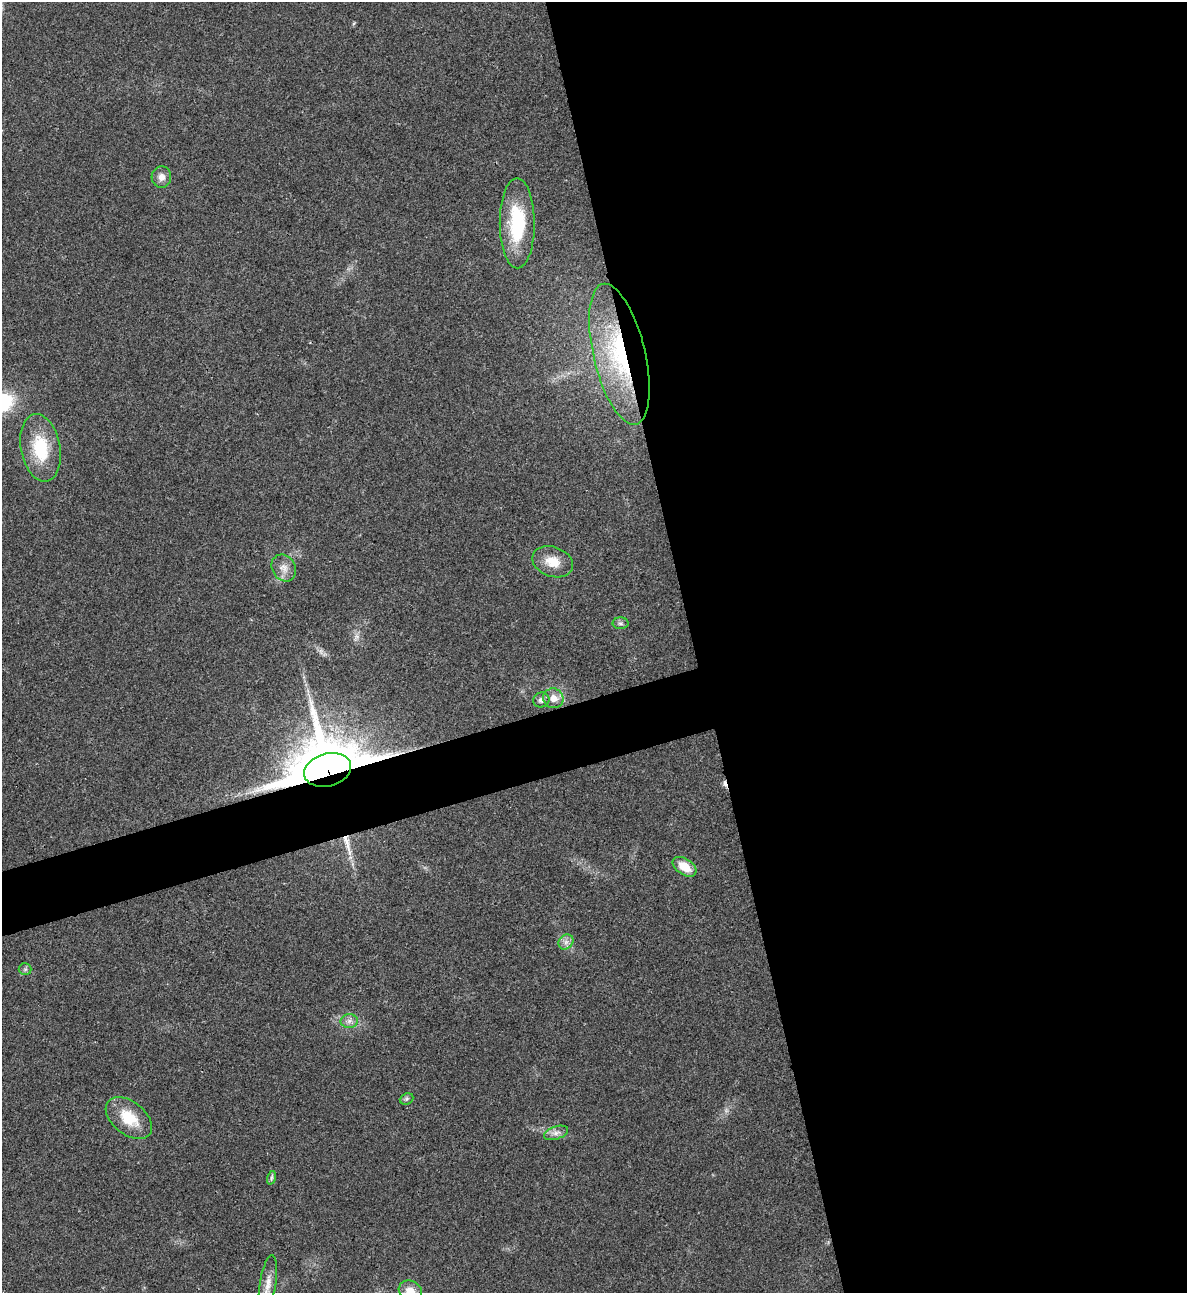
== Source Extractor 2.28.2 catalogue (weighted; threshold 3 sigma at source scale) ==
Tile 8 of 4 x 4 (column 4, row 2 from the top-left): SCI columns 3821-5005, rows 2584-3874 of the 5151 x 5169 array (HDU 1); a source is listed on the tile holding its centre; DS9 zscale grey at full resolution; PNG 1189 x 1295 px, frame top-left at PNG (2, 2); each listed source drawn as its Kron ellipse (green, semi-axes under 4 px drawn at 4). Shown black and unused: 45% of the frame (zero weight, under 3 of 4 exposures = <1% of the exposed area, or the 3 px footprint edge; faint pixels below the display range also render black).
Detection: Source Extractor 2.28.2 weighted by HDU 2 'WHT'; one run over the whole footprint, this tile lists its part. Background 0.031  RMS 0.0046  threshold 0.0208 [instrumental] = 3 sigma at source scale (4.5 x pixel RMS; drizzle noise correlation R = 1.50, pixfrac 1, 0.05/0.05 arcsec/px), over >= 5 px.
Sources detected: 22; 1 cosmic-ray / hot-pixel residue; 1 long thin detection or spike segment (spike, bleed or trail) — neither listed nor drawn; the other 20 listed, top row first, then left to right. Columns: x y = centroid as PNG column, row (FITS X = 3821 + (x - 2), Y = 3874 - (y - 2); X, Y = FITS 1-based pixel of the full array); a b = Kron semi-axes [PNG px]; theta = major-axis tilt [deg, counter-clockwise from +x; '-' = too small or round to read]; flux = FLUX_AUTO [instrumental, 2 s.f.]
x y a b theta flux
161 177 11 10 - 3.1
517 223 45 17 -90 30
619 354 72 26 -77 60
40 448 34 19 -80 22
553 562 21 14 -20 8.4
284 568 14 11 -59 4.2
620 623 8 6 -1 1.1
553 698 10 9 - 4.4
541 700 8 7 - 2
328 770 24 16 15 3000
684 867 13 8 -34 7.8
566 942 8 6 46 2
25 969 6 6 - 0.91
349 1021 8 7 - 2.1
407 1099 7 5 22 0.99
129 1118 27 16 -39 14
556 1133 12 6 19 2.4
271 1178 7 4 72 0.99
268 1284 28 8 81 5.3
410 1291 12 10 -31 5.9
Overlapping masked pixels (flux is a lower limit): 2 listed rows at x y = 619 354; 328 770
Isophote crosses this tile's border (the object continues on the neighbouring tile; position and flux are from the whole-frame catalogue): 2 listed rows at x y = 268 1284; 410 1291